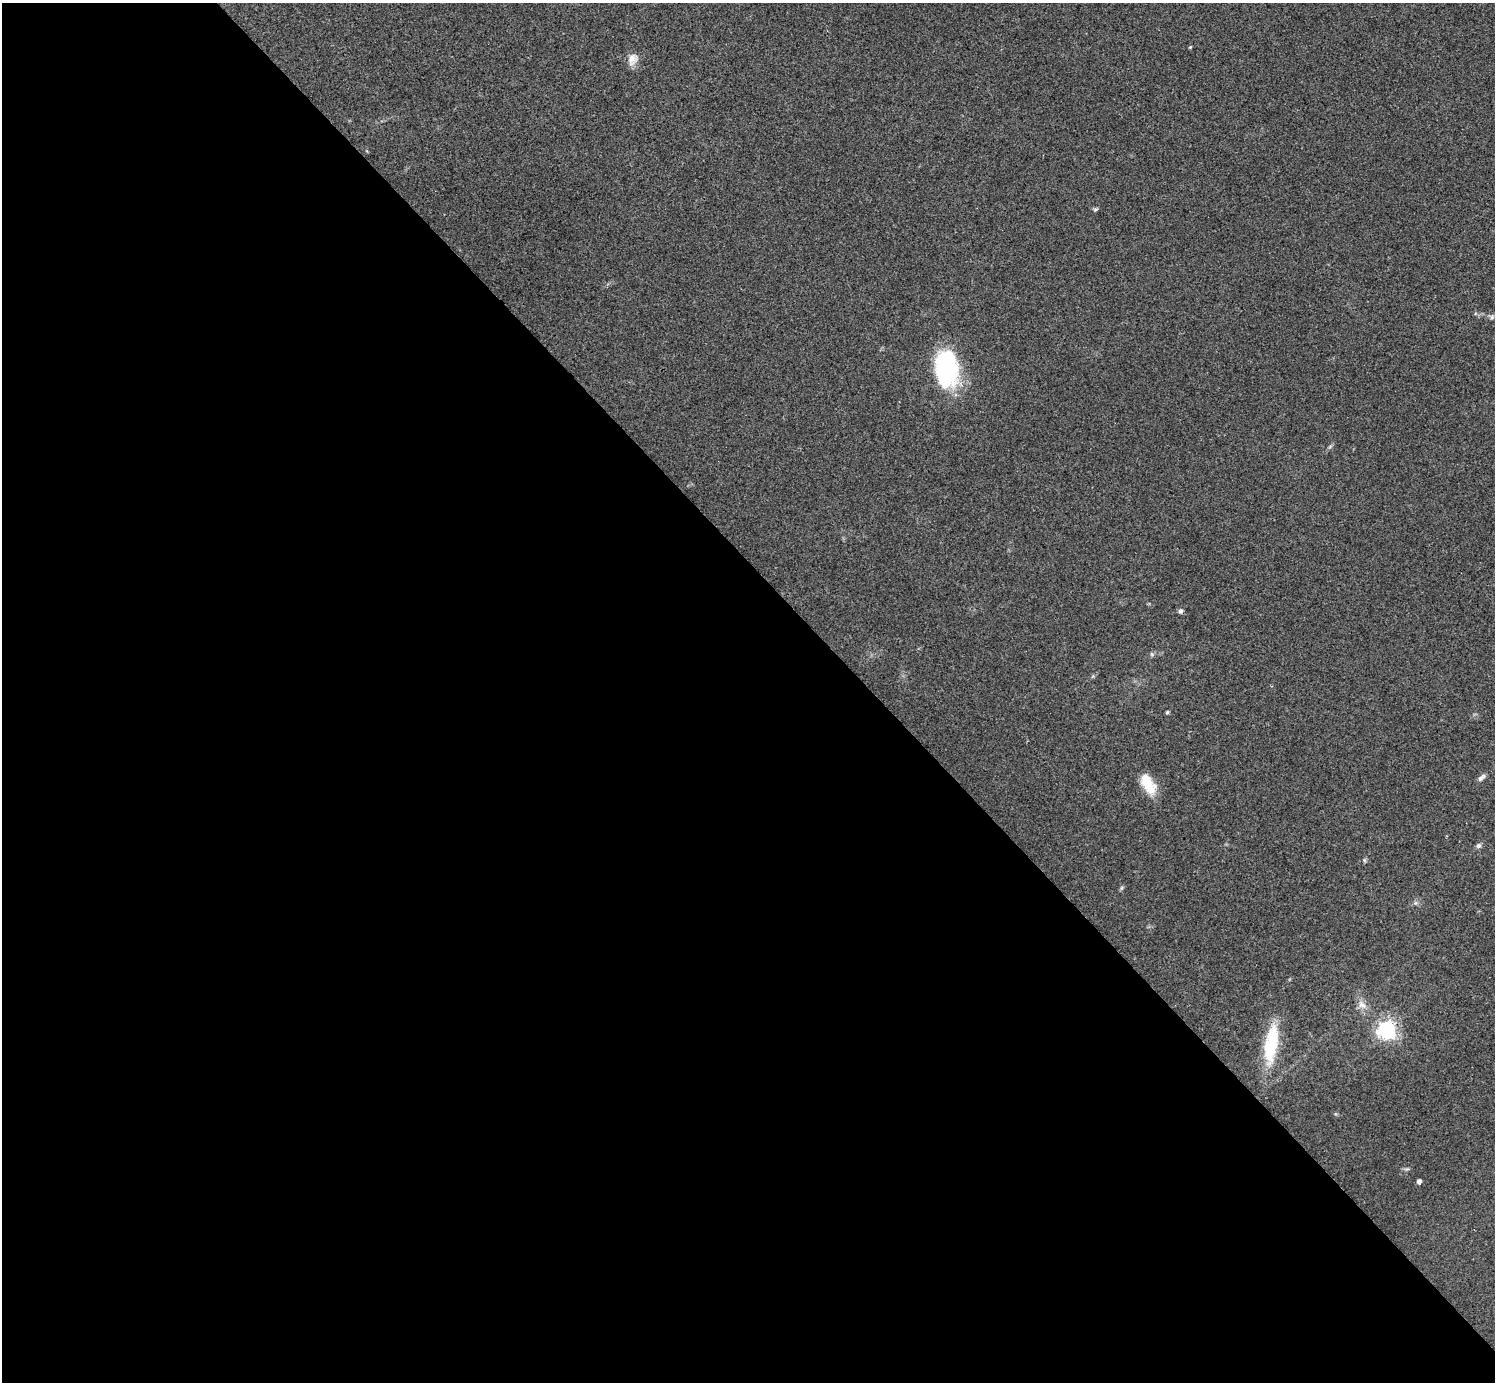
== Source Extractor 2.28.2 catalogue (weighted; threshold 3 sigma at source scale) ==
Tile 9 of 4 x 4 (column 1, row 3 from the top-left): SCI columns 1-1493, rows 1537-2916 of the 5974 x 5972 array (HDU 1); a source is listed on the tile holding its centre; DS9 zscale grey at full resolution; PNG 1497 x 1384 px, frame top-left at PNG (2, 3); no overlay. Shown black and unused: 58% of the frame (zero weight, under 2 of 3 exposures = <1% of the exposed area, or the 3 px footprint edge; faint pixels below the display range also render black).
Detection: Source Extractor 2.28.2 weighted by HDU 2 'WHT'; one run over the whole footprint, this tile lists its part. Background 0.0473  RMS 0.0066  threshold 0.0298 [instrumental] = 3 sigma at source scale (4.5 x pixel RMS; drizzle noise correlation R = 1.50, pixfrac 1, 0.05/0.05 arcsec/px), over >= 5 px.
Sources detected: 18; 1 inside a brighter listed object's ellipse — not listed separately; the other 17 listed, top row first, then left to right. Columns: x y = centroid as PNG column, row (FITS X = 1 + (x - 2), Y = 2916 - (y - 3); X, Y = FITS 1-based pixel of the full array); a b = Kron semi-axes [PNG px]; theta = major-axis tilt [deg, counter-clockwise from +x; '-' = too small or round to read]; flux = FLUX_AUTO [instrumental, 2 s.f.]
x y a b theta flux
1190 47 4 4 - 0.73
632 59 16 13 65 6.2
1095 209 6 5 - 1.1
1492 317 6 6 - 1.6
946 368 41 24 -83 77
1180 611 6 5 - 1.7
1152 654 6 4 -88 1
1167 712 5 4 - 0.93
1481 778 12 6 37 2.4
1146 780 22 15 -40 13
1479 846 7 6 - 1.8
1364 860 5 5 - 1
1122 888 6 4 88 1.1
1362 1005 15 9 -42 5.2
1387 1030 7 7 - 330
1271 1044 47 15 81 38
1419 1181 4 4 - 3.1